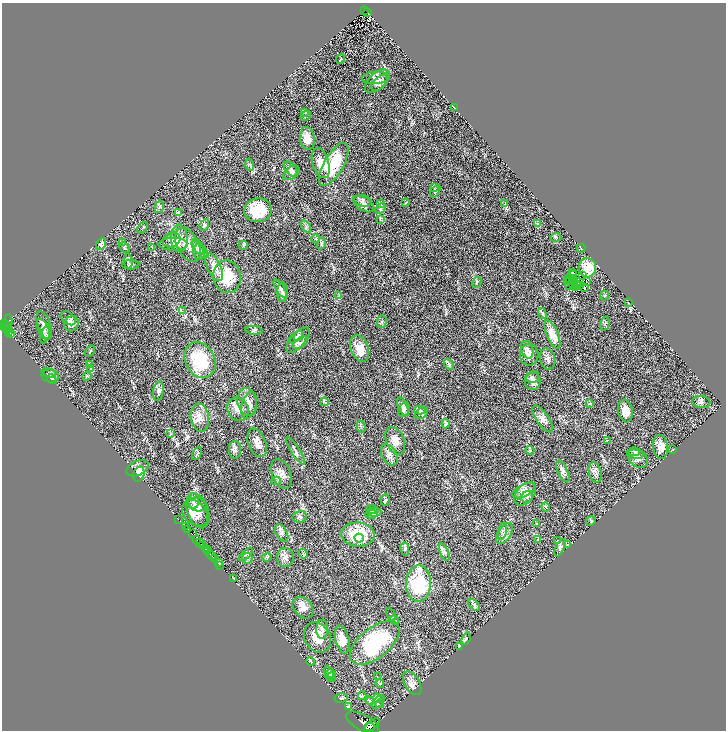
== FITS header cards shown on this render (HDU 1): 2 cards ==
NAXIS1  =                 1448
NAXIS2  =                 1456

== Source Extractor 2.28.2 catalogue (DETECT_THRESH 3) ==
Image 1448 x 1456 px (HDU 1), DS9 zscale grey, zoomed out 1/2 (1 PNG px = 2 x 2 image px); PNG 728 x 732 px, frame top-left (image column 1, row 1455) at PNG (2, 3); each listed source drawn as its Kron ellipse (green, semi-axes under 4 px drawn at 4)
Background 0.593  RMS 0.036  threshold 0.107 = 3 sigma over >= 5 px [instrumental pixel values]
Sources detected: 257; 36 cannot appear on this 1/2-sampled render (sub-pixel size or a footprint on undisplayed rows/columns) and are neither listed nor drawn; the other 221 listed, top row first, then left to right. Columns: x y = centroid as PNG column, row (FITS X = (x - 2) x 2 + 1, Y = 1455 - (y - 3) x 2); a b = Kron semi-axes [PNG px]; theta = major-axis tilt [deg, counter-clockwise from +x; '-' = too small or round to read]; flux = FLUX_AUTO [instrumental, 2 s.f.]
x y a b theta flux
364 10 2 1 - 12
367 12 4 1 - 41
340 59 5 2 - 4.9
375 78 13 6 4 33
377 81 15 8 44 47
379 83 10 5 43 27
454 108 2 1 - 1.5
304 112 3 2 - 3.4
306 116 5 2 - 5.6
307 138 11 7 -84 64
321 163 15 8 -73 80
334 164 24 10 60 250
250 165 6 3 -68 10
291 169 9 5 -47 23
291 173 9 5 35 19
434 188 4 3 - 6.5
435 191 7 3 54 9.3
362 201 9 5 -13 22
405 203 3 2 - 3.6
364 204 11 6 -33 29
380 204 3 2 - 3.3
505 204 4 3 - 4.8
159 207 6 3 77 9.7
380 208 6 2 46 7.3
258 210 14 12 9 230
179 213 3 3 - 7.3
381 220 4 1 - 2.6
537 224 4 2 - 4.3
204 225 6 2 60 6.9
306 226 6 3 -56 12
142 228 6 2 52 5
556 237 6 4 6 9.8
179 238 13 8 -88 65
316 239 4 3 - 7.4
172 240 9 7 24 36
122 242 4 3 - 9.2
321 243 6 3 69 11
101 244 6 4 61 24
173 244 15 6 1 43
188 245 18 10 -63 100
243 245 4 2 - 4.6
152 247 3 2 - 2.8
198 247 9 4 -65 23
125 248 6 3 -43 11
581 248 4 4 - 7.1
200 249 11 4 -45 27
199 252 8 6 -87 22
128 261 8 4 -82 17
131 265 9 4 -1 16
214 267 15 7 -66 56
587 268 9 9 - 110
573 272 2 1 - 4.5
574 274 2 1 - 3.4
583 276 2 1 - 440
227 277 16 14 -78 250
569 278 3 1 - 0.027
573 278 3 1 - 1.4
574 280 2 1 - 0.85
567 281 2 1 - 2.7
569 281 2 1 - 0.34
586 281 3 1 - 6.5
477 282 6 2 62 6
578 284 2 1 - 1.5
569 285 2 1 - 2.3
574 285 2 1 - 0.63
580 285 2 1 - 1.4
280 288 10 4 -58 20
575 288 2 1 - 1.5
585 288 2 1 - 2500
282 292 9 5 90 23
604 295 5 3 - 7.1
339 296 3 2 - 3.9
628 302 2 2 - 2.5
182 311 3 2 - 4.4
542 313 6 4 -74 14
68 318 8 5 -41 17
8 322 7 3 88 78
382 322 6 5 - 13
5 323 3 1 - 53
71 324 8 7 - 27
605 324 7 3 76 11
44 325 15 6 -70 38
5 326 3 2 - 130
7 326 2 1 - 33
7 328 2 1 - 22
44 329 11 5 -63 35
7 330 2 1 - 53
254 330 8 3 -7 11
8 332 2 1 - 21
10 334 2 2 - 23
552 334 15 6 -67 99
45 335 9 4 72 18
299 336 5 4 - 13
296 337 8 4 38 19
298 340 15 7 48 52
300 343 8 4 39 21
360 348 14 8 -69 110
527 350 9 6 -73 23
90 351 6 1 58 4.6
529 355 11 9 -89 43
548 359 10 7 -74 29
200 360 19 14 -63 310
449 364 6 3 -53 12
89 365 3 2 - 3.8
91 368 4 3 - 8.6
49 373 7 4 -14 12
50 376 8 6 -7 24
87 376 4 3 - 5.6
532 377 7 5 13 17
52 379 5 3 - 12
533 381 8 8 - 36
158 391 10 5 79 23
247 402 14 9 -80 61
324 402 4 1 - 3.9
701 402 9 6 -5 21
589 404 3 3 - 4.6
249 405 13 7 76 48
403 406 10 4 -65 23
238 409 12 10 -60 59
404 410 8 5 60 17
420 410 6 3 2 8.1
625 411 11 7 -78 65
422 413 7 5 37 16
200 418 14 9 -81 59
542 419 16 6 -55 42
446 424 4 2 - 7.7
361 426 6 2 -74 7.6
171 434 3 2 - 4.2
607 440 3 2 - 3.8
395 441 15 9 -67 58
257 443 15 8 -68 53
660 447 12 7 -82 56
235 450 9 6 -87 21
530 450 4 4 - 7.8
673 450 3 2 - 4
295 451 16 2 -57 17
634 452 5 4 - 12
197 454 7 2 60 7.1
636 454 8 4 -6 20
389 455 11 7 -60 40
638 458 11 8 -44 37
138 468 12 7 22 39
563 471 12 5 -64 27
595 472 10 6 -75 28
139 474 8 5 73 81
281 474 16 9 -67 52
276 481 5 3 - 9.1
524 490 12 6 27 41
525 494 13 8 49 65
527 497 6 5 - 16
385 500 6 3 85 8.2
194 501 8 5 88 24
197 505 10 6 -16 31
546 507 5 2 - 4.8
372 509 6 4 -1 12
198 511 18 10 -71 100
374 512 7 4 1 14
195 513 15 11 -45 100
372 514 6 4 9 11
300 517 7 6 - 18
178 519 2 1 - 44
591 521 5 3 - 5.6
536 523 3 2 - 3.4
185 526 2 1 - 28
188 530 3 2 - 110
502 531 8 4 75 16
282 533 9 5 -58 23
192 534 3 2 - 310
504 534 12 6 58 31
358 535 16 12 -1 260
359 538 4 4 - 20
197 539 3 2 - 180
538 539 3 2 - 5.5
558 541 3 3 - 4.9
200 542 4 2 - 61
567 545 4 3 - 6.6
203 546 3 2 - 210
205 548 4 2 - 120
560 548 9 4 65 17
405 549 7 4 -78 12
207 550 3 2 - 100
208 551 2 1 - 27
444 552 9 4 -67 16
246 554 8 3 44 14
303 554 5 2 - 5.4
211 555 6 2 -46 560
267 557 5 3 - 7.9
285 557 9 8 - 36
247 558 5 5 - 19
215 559 2 2 - 86
218 563 2 1 - 4.4
220 565 2 1 - 14
233 578 3 2 - 6.1
419 584 18 12 89 410
474 605 7 3 -44 15
303 608 12 9 -49 41
391 615 7 2 -58 7.2
395 620 5 3 - 9.4
322 629 10 5 88 28
317 637 16 12 -59 130
466 639 6 3 70 9.6
342 640 14 7 -75 64
375 643 29 15 38 540
459 646 3 3 - 8.3
311 661 4 3 - 8.1
329 672 6 4 -60 16
330 675 5 5 - 15
331 677 5 4 - 10
377 677 2 2 - 2.4
412 683 13 7 -59 42
380 684 4 3 - 8.7
362 696 4 3 - 6.2
341 698 7 4 13 13
378 698 5 3 - 12
370 701 4 3 - 5.7
378 702 8 4 48 19
379 704 4 3 - 8
348 706 3 3 - 27
362 722 18 8 -27 2000
372 725 9 3 41 1600
369 727 5 3 - 1500
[36 sub-pixel or undisplayed-footprint detections neither listed nor drawn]